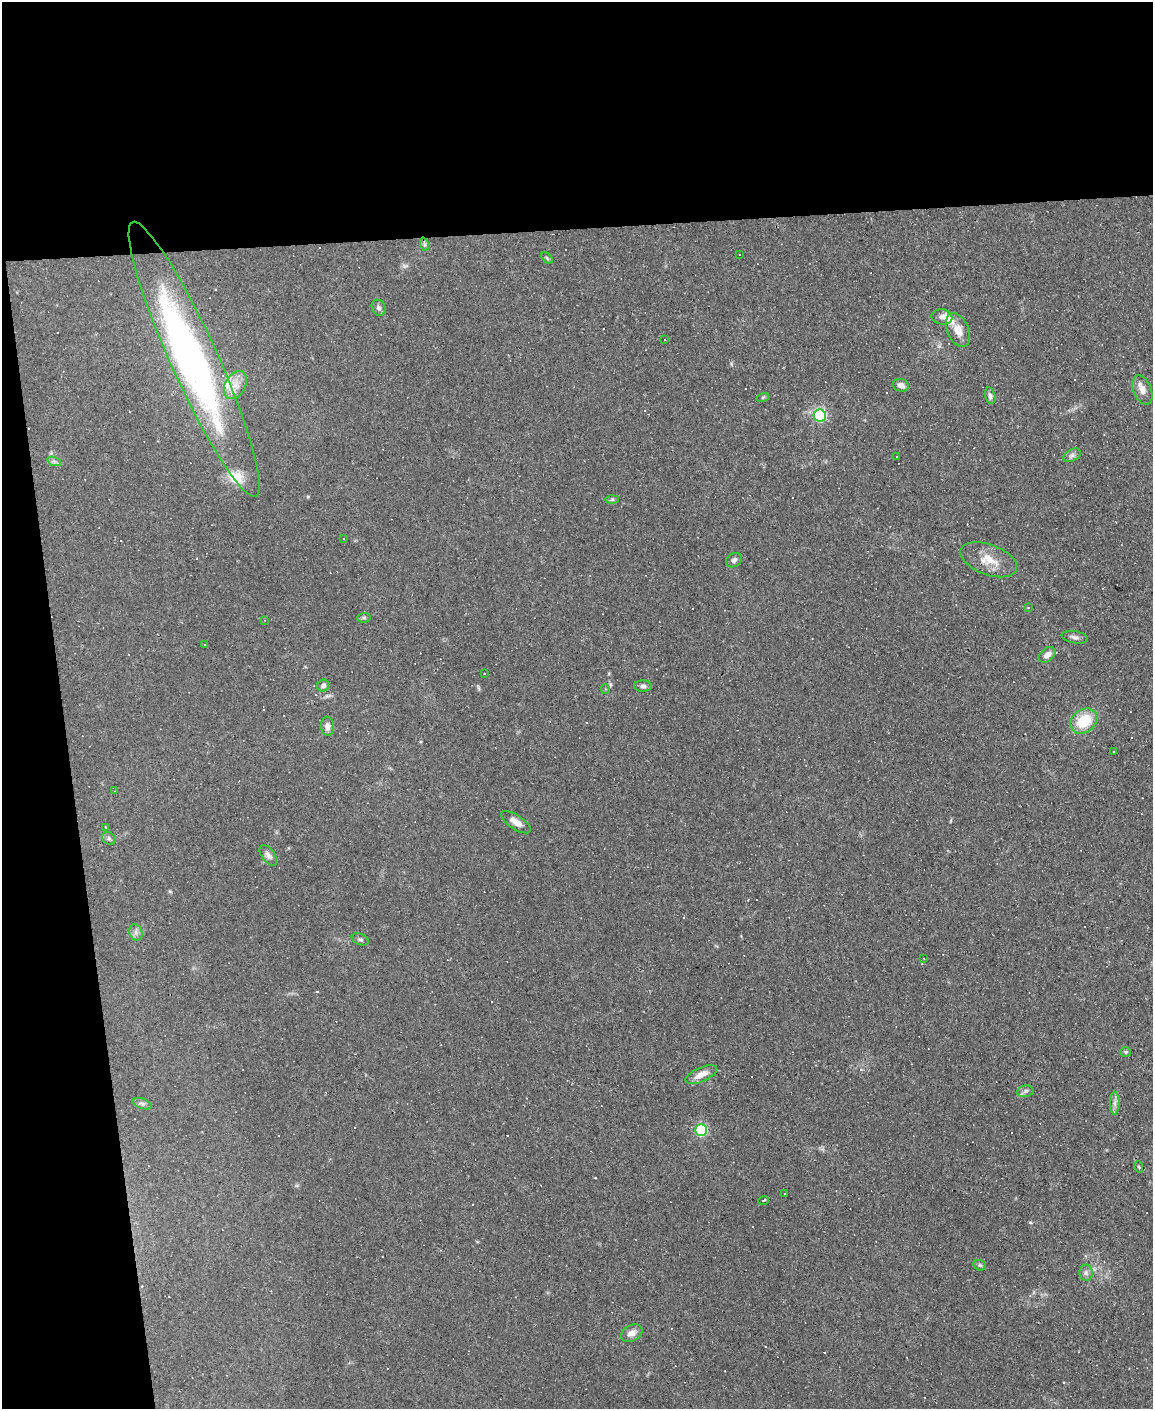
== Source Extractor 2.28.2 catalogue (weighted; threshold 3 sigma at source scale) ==
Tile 1 of 4 x 3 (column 1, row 1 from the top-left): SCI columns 1-1151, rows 3049-4455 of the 4603 x 4581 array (HDU 1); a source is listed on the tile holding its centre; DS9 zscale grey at full resolution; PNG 1155 x 1411 px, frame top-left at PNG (2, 2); each listed source drawn as its Kron ellipse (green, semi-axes under 4 px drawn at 4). Shown black and unused: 22% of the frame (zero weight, under 3 of 4 exposures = <1% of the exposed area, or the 3 px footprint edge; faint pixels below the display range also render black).
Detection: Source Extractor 2.28.2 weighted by HDU 2 'WHT'; one run over the whole footprint, this tile lists its part. Background 0.0782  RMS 0.0055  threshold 0.0248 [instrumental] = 3 sigma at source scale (4.5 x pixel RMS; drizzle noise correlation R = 1.50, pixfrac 1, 0.05/0.05 arcsec/px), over >= 5 px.
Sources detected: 87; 1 inside a brighter object's white glare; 28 cosmic-ray / hot-pixel residue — neither listed nor drawn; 4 inside a brighter listed object's ellipse — not listed separately; the other 54 listed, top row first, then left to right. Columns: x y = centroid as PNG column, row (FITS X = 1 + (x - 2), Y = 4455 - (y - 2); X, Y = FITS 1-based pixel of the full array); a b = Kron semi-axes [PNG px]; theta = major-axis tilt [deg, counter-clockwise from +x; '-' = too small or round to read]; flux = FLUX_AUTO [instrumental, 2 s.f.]
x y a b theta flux
424 244 7 4 -72 1.1
740 254 3 2 - 0.67
547 258 7 4 -45 0.84
379 308 8 6 -63 1.7
942 317 10 7 -9 2.6
958 330 18 10 -67 6.7
665 340 3 2 - 0.62
194 359 150 23 -66 210
235 385 15 10 61 5.7
901 385 8 6 -14 3.2
1142 390 15 9 -67 4.2
990 396 8 5 -75 1.4
763 397 6 4 19 0.74
820 416 6 6 - 62
1072 455 9 5 31 1.6
897 456 3 3 - 3.9
54 461 7 4 -19 1.3
612 499 7 4 2 0.85
343 539 3 2 - 0.44
734 560 8 6 33 1.9
989 560 30 15 -20 11
1029 607 4 3 - 0.63
364 618 7 5 6 0.97
265 620 4 3 - 0.41
1075 637 13 6 -10 2.1
205 644 3 2 - 0.64
1047 655 9 6 38 3.4
484 674 3 2 - 0.81
323 686 6 5 - 1.8
643 686 9 5 -2 1.6
605 689 5 4 - 0.7
1084 721 14 11 36 18
327 726 9 6 -86 2.8
1114 751 3 2 - 1.5
115 791 4 3 - 0.36
516 822 17 7 -34 4.5
106 827 3 2 - 0.36
109 838 7 6 - 1.2
268 855 12 6 -53 2.5
136 932 8 6 -70 1.8
360 939 9 5 -22 1.3
923 958 2 2 - 0.35
1126 1052 5 4 - 1
701 1074 17 7 24 5
1025 1091 8 6 9 1.7
1115 1103 11 5 90 2.1
142 1104 10 5 -19 1.6
701 1130 6 5 - 52
1139 1167 6 3 -71 0.52
784 1193 3 2 - 1.1
764 1200 5 2 - 0.62
980 1265 7 5 -21 0.96
1086 1273 8 6 -87 1.8
632 1333 11 8 30 3.6
Overlapping masked pixels (flux is a lower limit): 1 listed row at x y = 194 359
Unlisted compact peaks at least as high as the median listed source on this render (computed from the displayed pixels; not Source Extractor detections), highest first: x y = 1030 1222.